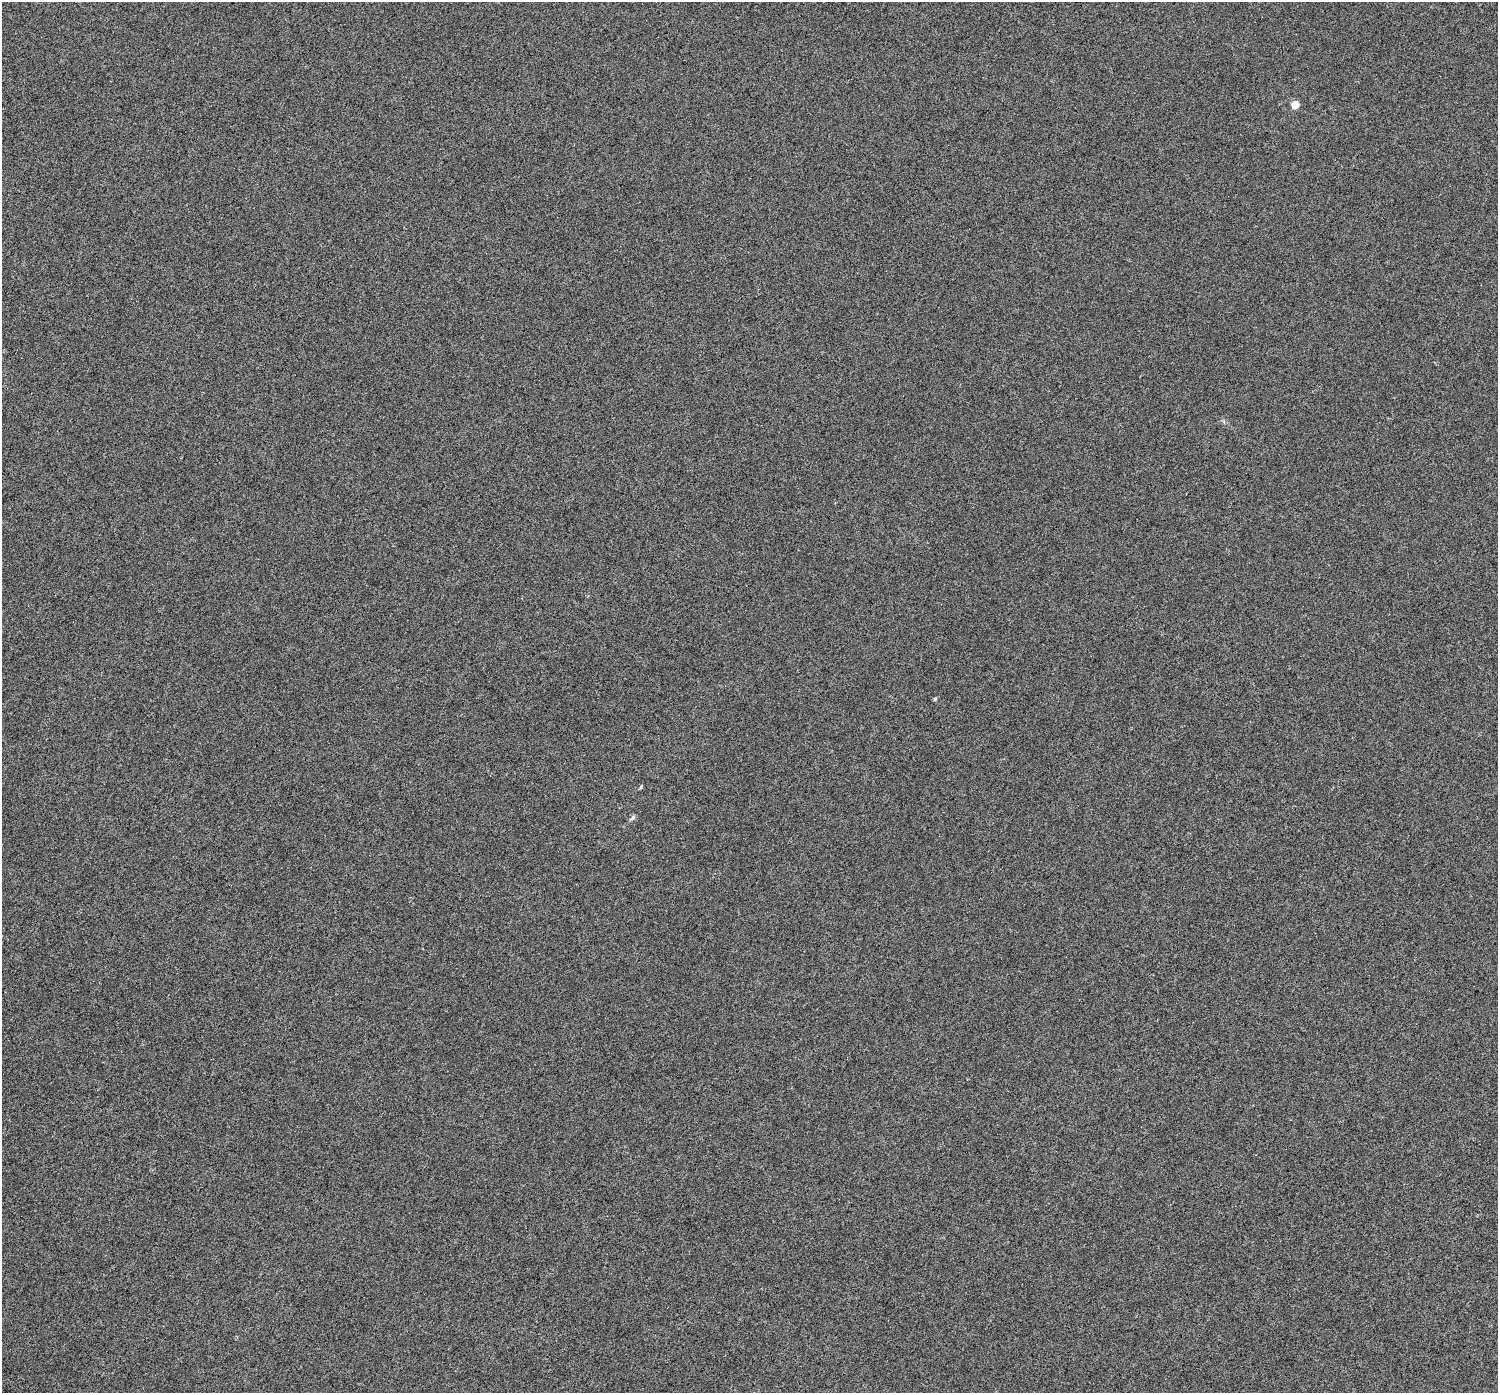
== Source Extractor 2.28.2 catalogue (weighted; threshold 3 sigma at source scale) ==
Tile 7 of 4 x 4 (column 3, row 2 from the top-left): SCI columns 3045-4540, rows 3090-4480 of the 6082 x 6113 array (HDU 1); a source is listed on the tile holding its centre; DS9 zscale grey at full resolution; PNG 1500 x 1395 px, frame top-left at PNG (2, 2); no overlay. Nothing masked; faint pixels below the display range render black.
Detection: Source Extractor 2.28.2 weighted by HDU 2 'WHT'; one run over the whole footprint, this tile lists its part. Background 6.00e-06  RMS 0.0025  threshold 0.0103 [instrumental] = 3 sigma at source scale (4.09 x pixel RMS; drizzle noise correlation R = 1.36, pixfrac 0.8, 0.0396/0.0396 arcsec/px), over >= 5 px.
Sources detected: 4; all 4 listed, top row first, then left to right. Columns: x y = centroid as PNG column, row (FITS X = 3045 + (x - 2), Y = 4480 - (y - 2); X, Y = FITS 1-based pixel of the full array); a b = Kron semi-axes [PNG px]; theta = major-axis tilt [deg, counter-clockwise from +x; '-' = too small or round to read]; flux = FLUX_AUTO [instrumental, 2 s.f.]
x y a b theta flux
1295 105 5 4 - 4.9
935 699 5 4 - 0.29
641 787 5 4 - 0.24
632 818 10 4 45 0.4